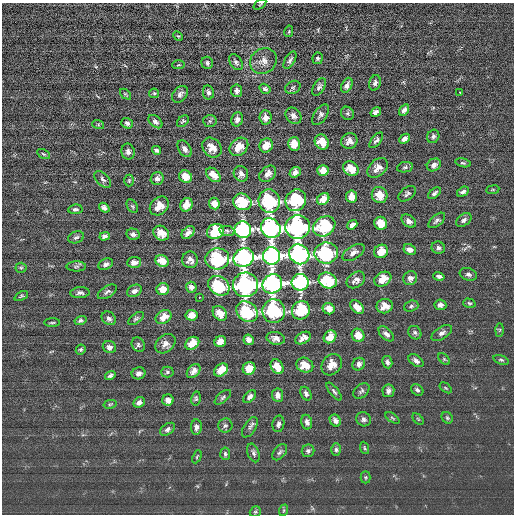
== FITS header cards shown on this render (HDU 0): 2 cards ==
NAXIS1  =                  512 / length of data axis 1
NAXIS2  =                  512 / length of data axis 2

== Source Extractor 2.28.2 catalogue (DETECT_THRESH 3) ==
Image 512 x 512 px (HDU 0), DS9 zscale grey, 1 PNG px = 1 image px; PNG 516 x 516 px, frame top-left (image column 1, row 512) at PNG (2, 3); each listed source drawn as its Kron ellipse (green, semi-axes under 4 px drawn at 4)
Background 2.89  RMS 16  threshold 47.7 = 3 sigma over >= 5 px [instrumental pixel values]
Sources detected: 202; all 202 listed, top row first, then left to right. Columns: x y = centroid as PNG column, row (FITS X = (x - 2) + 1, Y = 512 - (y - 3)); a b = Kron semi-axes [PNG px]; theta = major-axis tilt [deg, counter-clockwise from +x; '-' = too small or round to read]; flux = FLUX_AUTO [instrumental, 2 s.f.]
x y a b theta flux
260 4 7 3 37 1000
289 31 6 4 78 1200
178 36 5 3 - 1100
318 58 6 5 - 2200
290 60 9 5 59 3300
263 61 14 12 35 8800
236 62 9 5 -54 3200
207 63 6 5 - 2500
178 65 6 3 1 1200
375 83 8 5 71 3100
347 85 8 5 64 4700
293 87 8 6 26 2200
319 87 9 5 59 3600
265 89 6 4 -33 2300
237 91 6 5 - 3500
208 92 7 5 -79 3500
460 92 3 2 - 1700
154 93 5 4 - 1400
126 94 6 3 -42 1300
180 94 9 6 50 4000
404 110 6 4 58 3800
376 112 6 4 33 4100
347 113 7 6 - 2100
320 115 12 6 56 3500
293 116 9 7 -48 5400
265 117 7 6 - 6100
237 119 7 6 - 4500
183 121 7 4 42 1900
210 121 7 6 - 2400
155 122 8 5 -40 3600
127 123 6 5 - 2500
98 124 6 4 -19 1200
433 136 7 6 - 3100
404 139 6 4 45 4300
376 140 9 4 50 2900
349 141 8 7 - 6100
322 142 8 6 -55 13000
294 144 6 6 - 15000
266 145 7 6 - 14000
239 147 10 8 43 15000
212 148 11 8 -50 12000
185 149 9 6 -55 5100
156 150 5 3 - 2500
128 152 8 6 -80 4200
43 154 7 4 -27 1500
463 163 8 4 -13 1700
434 165 7 6 - 4500
405 167 8 5 11 2500
378 168 12 8 41 7800
351 169 8 6 -37 15000
323 170 5 5 - 12000
295 172 6 5 - 5600
241 174 8 7 - 4600
268 174 10 7 42 6700
213 175 8 5 -44 11000
185 177 7 6 - 13000
103 179 10 6 -45 3200
157 179 7 6 - 4600
129 180 6 5 - 1600
493 190 6 3 8 1100
463 192 6 4 30 3000
434 193 7 4 39 2900
407 194 10 6 37 2700
380 195 8 7 - 14000
352 197 6 5 - 11000
323 199 7 5 46 13000
296 200 11 10 - 73000
269 201 12 11 - 110000
242 202 9 8 - 61000
214 204 6 5 - 8700
186 205 7 6 - 11000
132 206 7 5 -60 1800
159 206 10 8 45 11000
104 208 6 4 -39 3600
75 209 7 5 4 2400
437 220 10 5 40 3000
464 220 9 5 39 3600
409 221 8 5 -35 4600
381 223 6 6 - 17000
352 225 5 4 - 5100
324 226 12 9 33 75000
298 227 12 11 - 270000
271 228 10 9 - 400000
243 230 8 8 - 280000
215 231 8 7 - 61000
227 231 8 5 -12 2400
161 233 8 7 - 13000
188 233 7 5 47 5000
133 234 7 5 -12 4400
105 236 5 4 - 3300
76 237 8 5 20 2700
438 248 7 6 - 3200
410 250 6 5 - 6700
381 251 7 6 - 15000
353 252 12 6 33 5900
326 253 12 10 3 110000
299 254 11 9 -42 410000
271 256 9 8 - 580000
244 258 10 9 - 400000
217 259 12 10 6 110000
190 260 8 8 - 6100
162 261 7 5 -31 15000
134 262 7 5 3 6700
106 264 8 5 25 3600
76 266 9 5 1 2200
21 268 5 5 - 1400
468 274 9 6 -20 3100
439 276 6 4 -15 3300
410 278 7 6 - 4500
383 279 9 6 31 14000
356 280 10 7 35 5700
328 281 9 7 -23 63000
300 282 8 8 - 280000
272 284 10 9 - 410000
245 285 12 12 - 270000
219 286 11 9 -34 70000
191 287 5 5 - 5100
163 289 6 6 - 16000
134 291 8 5 28 4900
107 292 11 5 32 2900
80 293 9 5 4 3600
21 296 7 3 26 1300
199 297 3 2 - 840
469 303 6 4 -17 1600
440 305 6 5 - 4100
385 306 8 7 - 10000
411 306 7 5 18 2400
357 307 8 5 -44 11000
329 309 6 5 - 9500
301 310 9 8 - 62000
274 311 12 11 - 110000
247 312 11 9 -40 71000
220 313 8 6 -50 12000
192 315 6 5 - 11000
164 317 8 6 31 13000
109 318 7 6 - 3300
136 318 9 4 37 2200
80 320 6 4 14 2400
52 323 8 3 1 1500
500 330 6 4 88 1300
415 333 7 6 - 2600
442 333 11 6 32 4200
386 334 9 5 -44 4700
358 335 7 6 - 15000
330 337 7 6 - 14000
276 338 9 6 -13 5800
303 338 8 5 27 5900
249 340 5 5 - 5600
220 342 6 5 - 11000
192 343 7 6 - 13000
165 344 11 8 40 6200
138 345 7 6 - 2400
109 347 7 6 - 4000
81 349 5 4 - 1900
444 359 7 4 -45 1600
501 360 8 4 -18 2000
416 361 8 5 -35 4000
387 362 6 5 - 3000
359 364 7 6 - 4200
305 365 9 7 -24 14000
332 365 11 9 51 12000
277 367 8 5 -59 15000
249 368 6 6 - 17000
221 370 8 5 39 12000
194 371 8 5 49 5100
167 372 6 5 - 2000
139 373 7 6 - 4300
110 376 6 3 33 2500
446 388 7 3 -36 1200
417 390 6 5 - 2600
334 391 11 4 -52 2400
361 391 9 6 41 2800
388 391 6 6 - 4200
306 394 7 5 -62 3400
278 395 6 5 - 5300
223 397 10 5 41 2200
250 397 8 5 45 4000
196 398 7 5 79 1800
168 400 5 5 - 4700
139 402 6 5 - 4100
110 404 7 3 13 1300
392 418 8 3 -34 1300
447 418 6 5 - 1700
363 419 7 7 - 3500
418 419 7 4 -46 1200
335 421 6 5 - 4100
307 422 7 5 -79 4200
278 424 8 6 79 3300
225 426 7 7 - 2700
196 427 8 5 89 4200
250 427 11 6 58 3500
168 429 8 5 35 3400
365 448 6 3 -68 1300
336 450 6 4 -89 2100
308 451 6 6 - 2600
280 452 9 5 50 2800
253 453 10 5 -71 3200
225 454 6 5 - 2300
197 457 7 3 65 1200
366 477 6 5 - 1400
284 510 6 4 71 1300
255 512 6 5 - 1600
At the frame edge (FLAGS 8, measured only in part): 1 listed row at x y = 260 4